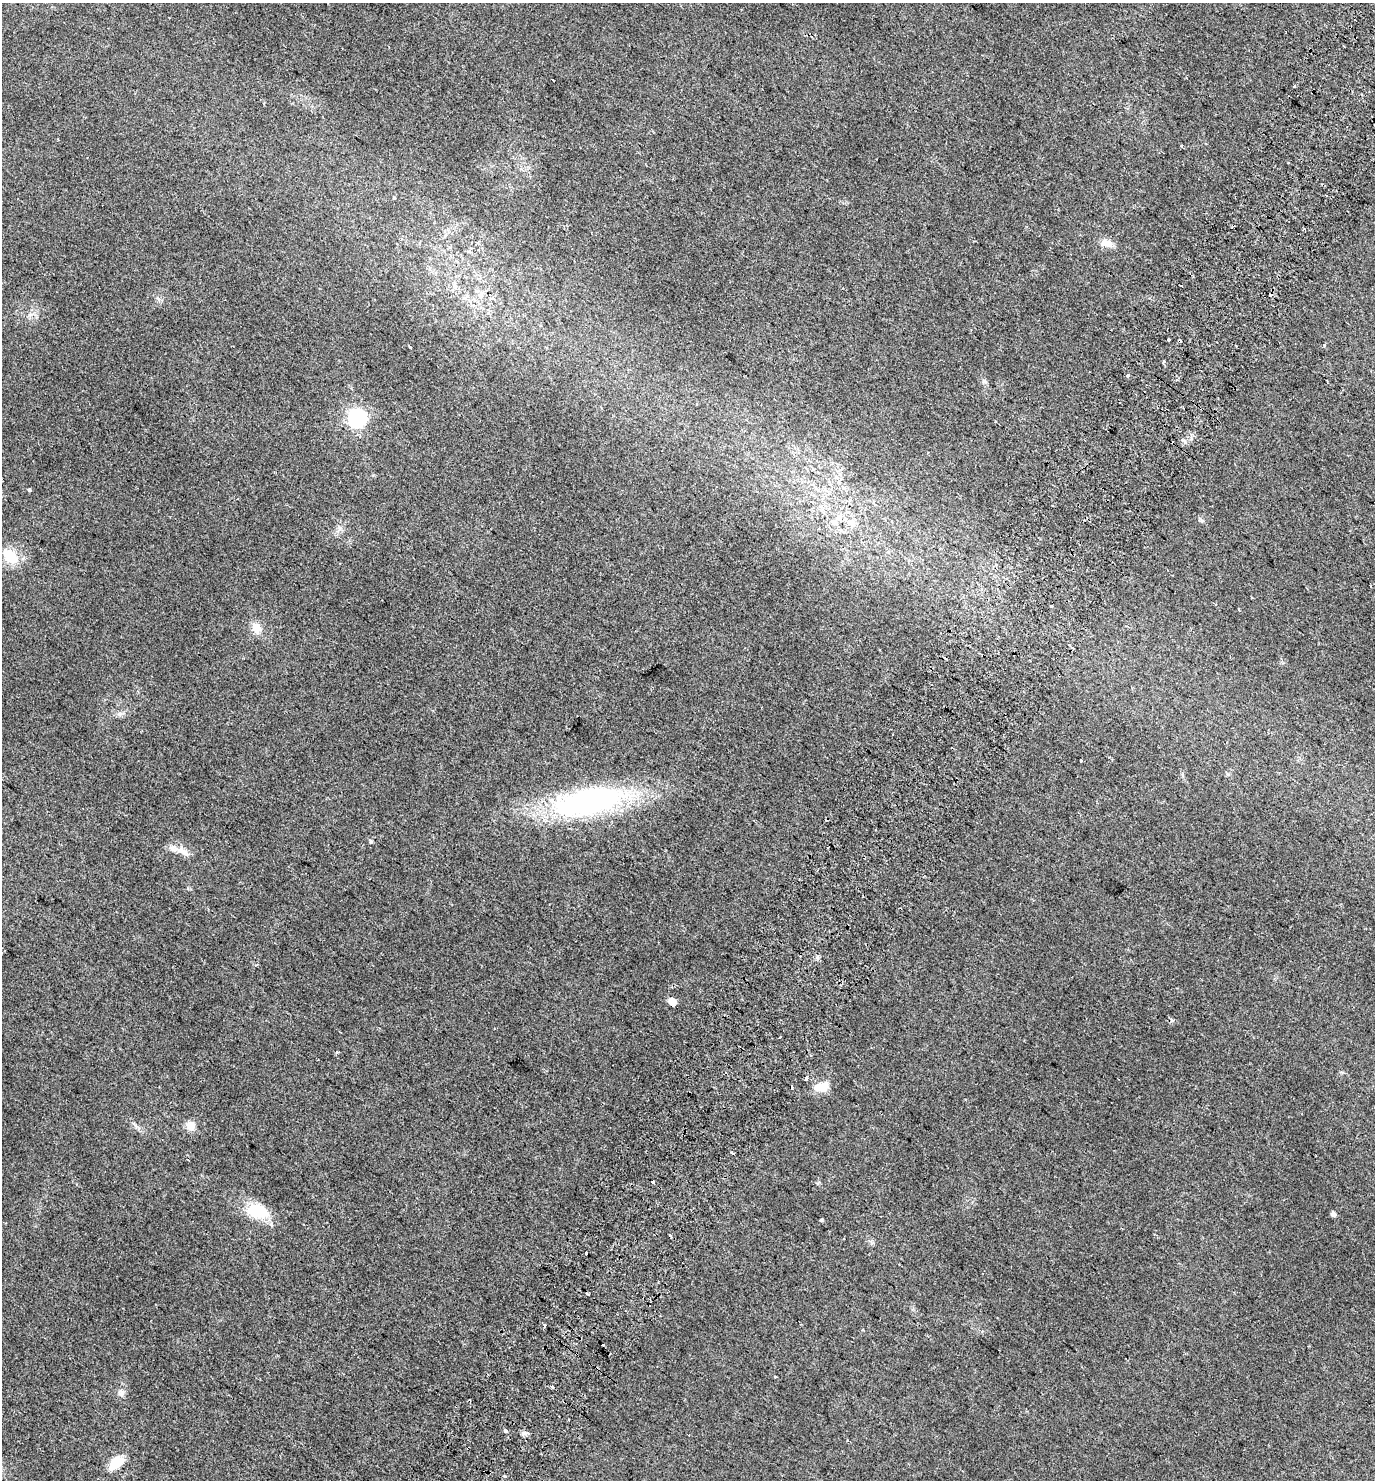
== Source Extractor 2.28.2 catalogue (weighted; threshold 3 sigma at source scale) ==
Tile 10 of 4 x 4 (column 2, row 3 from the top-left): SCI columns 1642-3014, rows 1544-3021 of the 6096 x 6036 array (HDU 1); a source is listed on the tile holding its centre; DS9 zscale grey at full resolution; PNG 1377 x 1482 px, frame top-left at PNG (2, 3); no overlay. Shown black and unused: <1% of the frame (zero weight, under 2 of 3 exposures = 4% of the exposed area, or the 3 px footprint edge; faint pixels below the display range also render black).
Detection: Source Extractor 2.28.2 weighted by HDU 2 'WHT'; one run over the whole footprint, this tile lists its part. Background 0.0256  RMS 0.0054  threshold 0.0245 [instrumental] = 3 sigma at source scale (4.5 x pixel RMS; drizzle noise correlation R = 1.50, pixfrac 1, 0.0396/0.0396 arcsec/px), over >= 5 px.
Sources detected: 61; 18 cosmic-ray / hot-pixel residue — not listed; the other 43 listed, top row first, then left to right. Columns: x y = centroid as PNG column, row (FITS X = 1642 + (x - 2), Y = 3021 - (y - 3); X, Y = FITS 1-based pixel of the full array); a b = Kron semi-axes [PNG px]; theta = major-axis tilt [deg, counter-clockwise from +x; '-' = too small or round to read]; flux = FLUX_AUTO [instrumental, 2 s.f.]
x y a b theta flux
1286 32 2 2 - 0.36
553 80 3 2 - 0.77
1294 86 3 2 - 1.7
394 198 3 3 - 1.8
1106 243 18 9 -10 4.4
456 287 7 4 71 1.1
481 295 9 7 -76 2.4
1169 339 3 3 - 3.8
1324 345 3 3 - 1.9
411 348 3 3 - 1.1
1128 376 3 3 - 1
1177 380 4 3 - 0.58
696 404 4 2 - 0.36
357 418 8 8 - 130
29 490 4 3 - 1.8
850 522 13 11 -27 5
10 557 22 14 -40 12
1239 610 3 3 - 0.45
256 628 13 10 -57 5.5
1081 760 3 2 - 0.55
589 801 73 26 12 130
371 842 5 4 - 0.58
183 851 23 8 -29 4.9
672 1002 5 5 - 6.1
780 1037 3 2 - 0.48
337 1052 3 3 - 1.5
806 1078 4 3 - 4.2
822 1087 17 11 6 7.4
190 1126 12 10 -43 4.1
652 1182 3 3 - 14
257 1211 28 17 -16 16
1333 1214 5 5 - 1.6
821 1220 3 3 - 1.9
586 1253 3 3 - 1.6
545 1326 3 3 - 9.1
863 1330 3 3 - 0.41
775 1377 3 2 - 0.64
552 1386 3 3 - 2.6
121 1393 11 7 83 2.1
505 1431 3 3 - 3.6
468 1448 3 2 - 0.56
116 1462 20 10 39 9
505 1476 3 3 - 1.2
Overlapping masked pixels (flux is a lower limit): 1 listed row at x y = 468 1448
Unlisted compact peaks at least as high as the median listed source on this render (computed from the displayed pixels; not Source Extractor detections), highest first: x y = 523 1433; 984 381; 1185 442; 1201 520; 1342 1072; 119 714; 135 1125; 157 298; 819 1182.